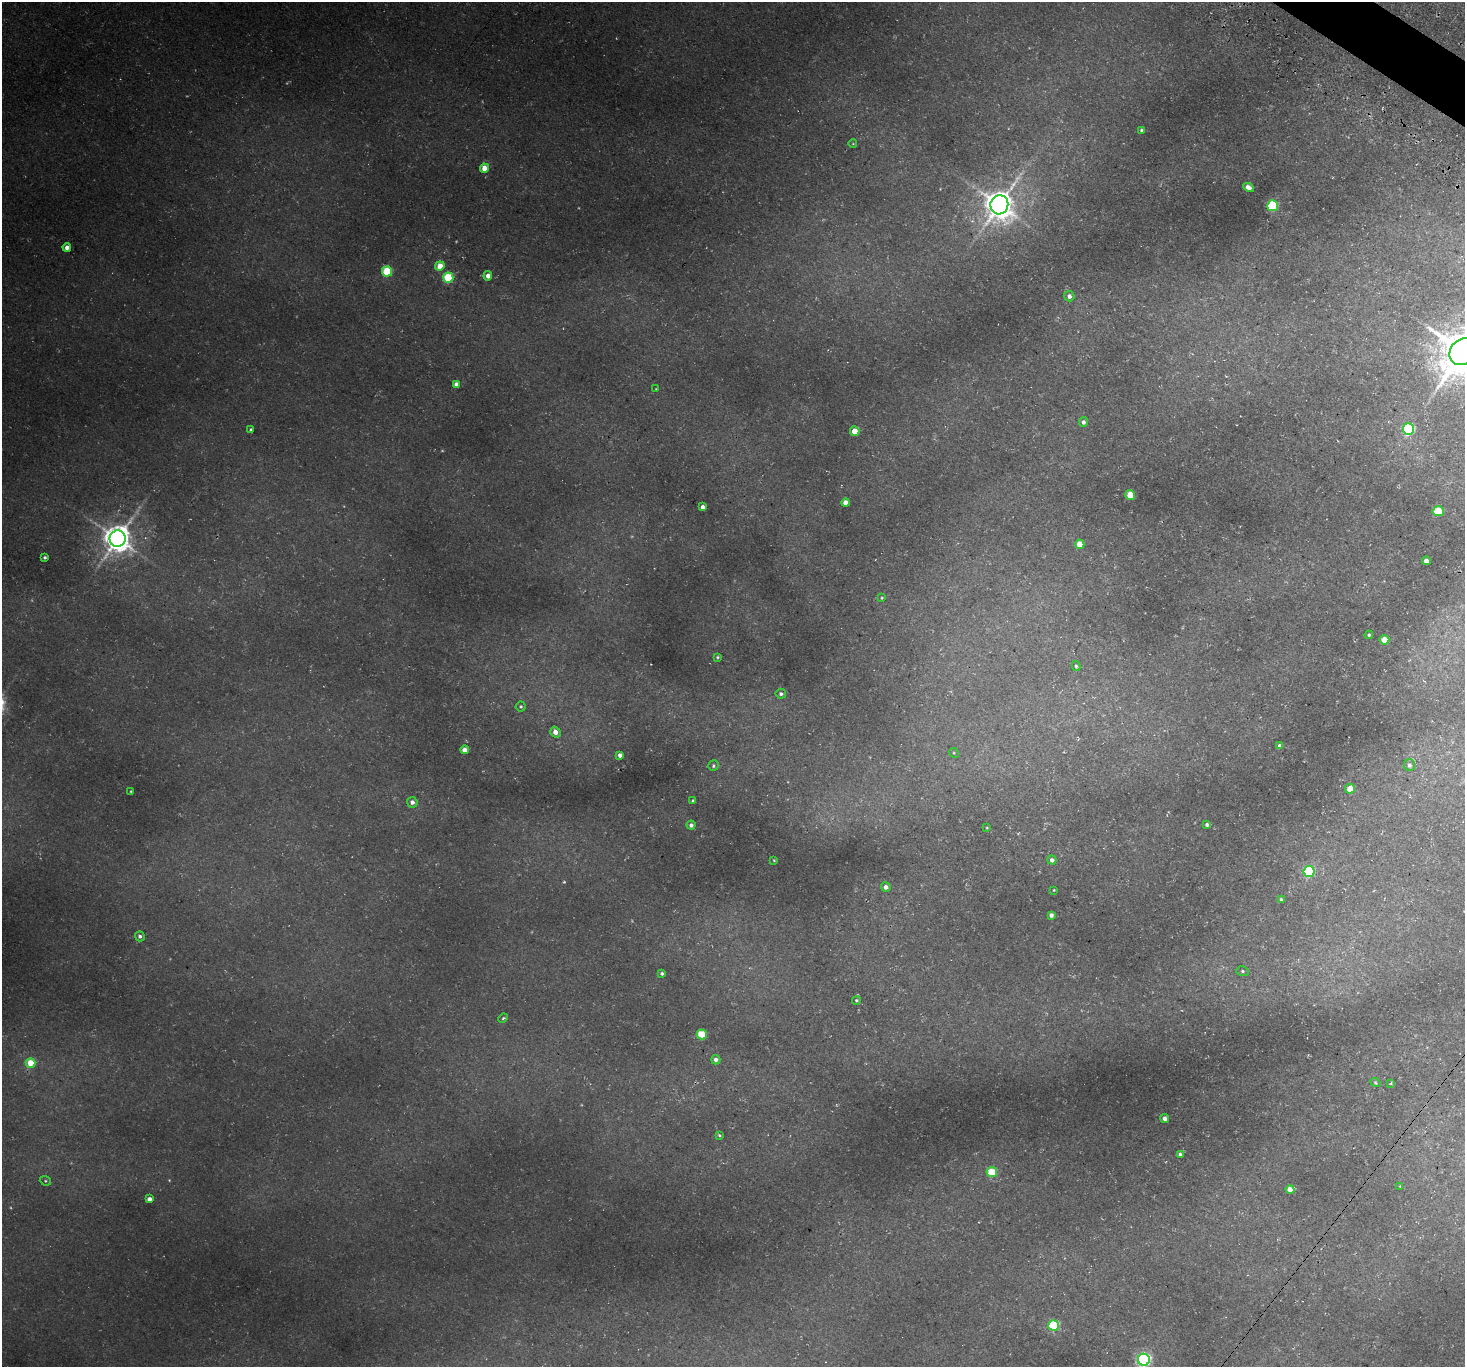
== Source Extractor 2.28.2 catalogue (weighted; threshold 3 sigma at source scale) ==
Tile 10 of 4 x 4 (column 2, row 3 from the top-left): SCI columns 1530-2992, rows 1713-3077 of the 5988 x 6014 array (HDU 1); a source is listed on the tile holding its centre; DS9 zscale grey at full resolution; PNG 1467 x 1369 px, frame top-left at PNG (2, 2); each listed source drawn as its Kron ellipse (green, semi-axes under 4 px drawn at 4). Shown black and unused: <1% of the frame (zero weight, under 3 of 4 exposures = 5% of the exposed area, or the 3 px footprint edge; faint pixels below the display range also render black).
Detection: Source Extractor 2.28.2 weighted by HDU 2 'WHT'; one run over the whole footprint, this tile lists its part. Background 0.0418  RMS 0.0071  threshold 0.0321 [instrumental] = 3 sigma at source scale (4.5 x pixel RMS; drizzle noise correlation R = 1.50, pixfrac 1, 0.05/0.05 arcsec/px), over >= 5 px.
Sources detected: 78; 3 too faint to see at this stretch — neither listed nor drawn; the other 75 listed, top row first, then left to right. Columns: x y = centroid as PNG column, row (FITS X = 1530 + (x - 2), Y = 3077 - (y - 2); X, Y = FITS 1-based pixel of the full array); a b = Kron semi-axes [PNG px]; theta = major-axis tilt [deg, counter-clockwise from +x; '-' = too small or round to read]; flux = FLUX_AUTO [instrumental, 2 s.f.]
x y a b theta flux
1142 130 4 3 - 1.2
853 144 4 3 - 0.46
484 168 4 4 - 9.3
1248 187 5 4 - 4.1
999 205 9 9 - 1000
1273 206 5 5 - 52
67 247 4 4 - 3.8
440 266 4 4 - 11
387 271 5 5 - 40
488 276 4 4 - 4
448 278 5 5 - 47
1069 296 5 5 - 2.6
1463 352 15 12 46 3100
456 384 4 4 - 3.2
656 389 4 3 - 0.42
1083 422 5 4 - 2.2
251 429 4 3 - 0.92
1408 429 6 5 - 87
855 431 5 4 - 8.3
1130 495 5 5 - 13
846 503 4 4 - 6.7
703 507 4 4 - 3.3
1438 511 5 5 - 22
118 539 8 8 - 970
1080 544 4 4 - 9.8
45 557 3 3 - 1.2
1426 561 4 4 - 4
882 598 4 3 - 0.62
1369 635 4 4 - 0.9
1384 640 5 4 - 11
717 657 4 3 - 0.8
1076 666 5 3 - 1
781 694 5 4 - 1.5
521 706 5 5 - 0.91
555 732 5 5 - 4.7
1280 746 4 4 - 2.8
465 750 4 4 - 6.1
954 753 5 4 - 0.81
620 755 4 4 - 3
1409 765 6 5 - 1.8
713 766 5 5 - 1.1
1350 789 5 4 - 9.7
131 791 3 2 - 0.53
693 801 3 3 - 0.97
412 802 5 5 - 2.8
691 825 4 4 - 1.9
1207 825 4 3 - 1.5
987 828 4 2 - 0.5
774 860 3 3 - 0.53
1052 860 4 4 - 2.3
1309 871 5 5 - 62
886 887 5 4 - 2.2
1054 890 3 2 - 0.52
1281 899 3 3 - 1.1
1051 915 4 4 - 2
140 936 5 4 - 1.8
1242 971 6 5 - 1.2
662 973 4 4 - 1.4
856 1000 4 4 - 0.93
503 1018 5 3 - 1
702 1034 5 5 - 26
716 1060 5 4 - 2.5
31 1063 5 4 - 15
1375 1083 5 4 - 0.82
1391 1083 3 3 - 0.74
1165 1118 4 4 - 2.3
719 1135 4 3 - 0.86
1180 1154 4 4 - 1.7
992 1172 5 5 - 23
45 1181 6 4 -21 0.86
1400 1186 4 3 - 0.51
1290 1189 4 4 - 6.3
149 1199 4 4 - 3.7
1054 1326 5 5 - 56
1144 1360 6 6 - 180
Isophote crosses this tile's border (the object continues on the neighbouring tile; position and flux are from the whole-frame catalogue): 2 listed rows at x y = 1463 352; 1144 1360